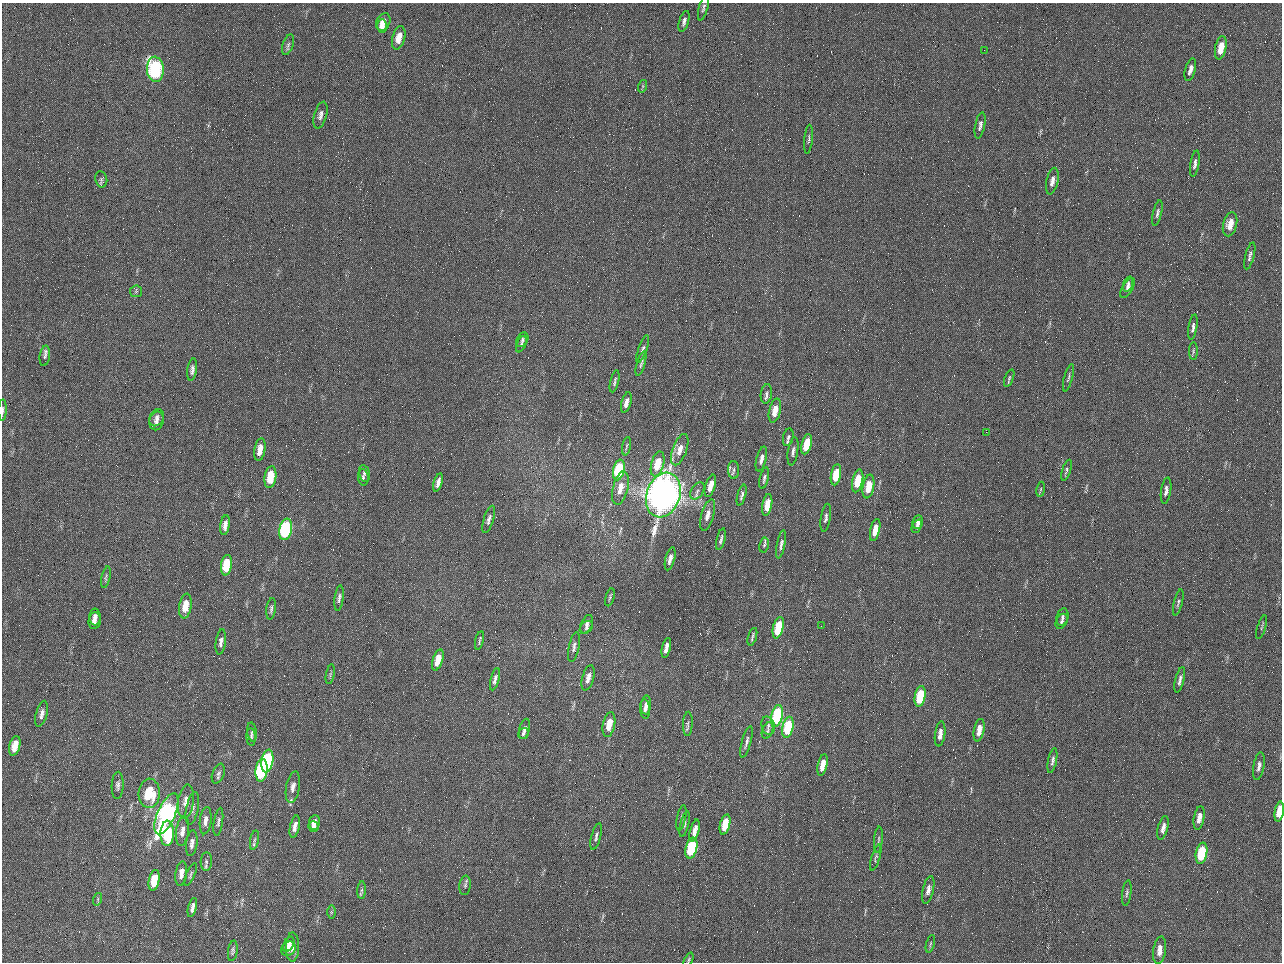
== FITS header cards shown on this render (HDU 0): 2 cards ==
NAXIS1  =                 1280 / length of data axis 1
NAXIS2  =                  960 / length of data axis 2

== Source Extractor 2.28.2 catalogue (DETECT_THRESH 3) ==
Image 1280 x 960 px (HDU 0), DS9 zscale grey, 1 PNG px = 1 image px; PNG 1284 x 964 px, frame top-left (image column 1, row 960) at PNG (2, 3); each listed source drawn as its Kron ellipse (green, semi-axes under 4 px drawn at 4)
Background 2560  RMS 180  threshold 553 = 3 sigma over >= 5 px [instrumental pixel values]
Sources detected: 175; all 175 listed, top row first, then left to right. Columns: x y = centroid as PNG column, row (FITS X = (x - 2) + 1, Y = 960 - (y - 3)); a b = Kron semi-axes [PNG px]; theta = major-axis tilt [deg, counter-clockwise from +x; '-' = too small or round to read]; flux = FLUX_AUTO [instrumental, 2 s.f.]
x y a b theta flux
703 8 13 4 74 3.6e+04
684 21 11 4 74 4.3e+04
383 22 9 6 62 1.0e+05
382 26 7 5 87 6.1e+04
399 38 12 6 75 1.3e+05
288 45 11 5 71 3.6e+04
1221 48 12 5 78 2.2e+05
984 50 2 2 - 6.2e+04
155 69 13 8 -85 2.2e+06
1190 70 11 5 74 6.8e+04
643 86 6 4 71 1.7e+04
321 115 14 6 75 5.7e+04
980 125 13 5 79 4.8e+04
808 139 14 3 85 2.8e+04
1195 163 13 4 80 4.6e+04
101 179 8 6 -78 3.2e+04
1052 181 13 6 77 7.5e+04
1157 213 13 4 77 4.0e+04
1230 224 12 7 75 1.6e+05
1250 256 14 4 75 4.2e+04
1128 284 8 4 68 3.4e+04
1128 288 11 5 58 4.1e+04
136 291 6 5 - 2.3e+04
1193 327 13 4 81 4.5e+04
522 340 8 5 63 2.9e+04
521 344 9 4 65 2.4e+04
643 349 15 4 71 3.4e+04
1193 351 9 4 90 2.2e+04
45 356 10 5 82 3.7e+04
641 364 13 4 74 2.8e+04
192 370 11 5 82 4.7e+04
1009 378 9 4 69 2.4e+04
1068 378 14 4 75 2.9e+04
615 381 11 3 77 2.7e+04
766 394 10 5 83 4.3e+04
626 402 10 5 74 6.7e+04
2 410 10 3 88 2.8e+04
775 411 12 5 77 1.7e+05
157 418 9 7 61 4.4e+04
156 421 9 7 76 5.3e+04
986 432 2 2 - 8.0e+03
788 437 9 5 78 3.5e+04
807 444 10 5 76 3.5e+05
626 446 9 3 79 1.7e+04
260 450 11 5 80 1.2e+05
680 450 16 7 70 1.2e+05
793 451 14 5 81 4.7e+04
761 459 12 5 76 6.5e+04
658 464 13 6 75 3.0e+05
619 470 10 5 78 9.8e+05
734 470 9 5 90 3.5e+04
1066 470 11 4 73 2.8e+04
364 474 8 5 -77 3.1e+04
836 475 11 5 80 3.2e+05
270 477 11 6 82 3.3e+05
363 477 8 5 -83 2.7e+04
764 478 11 4 77 3.4e+04
858 481 12 5 78 3.4e+05
438 482 9 4 73 6.2e+04
710 486 11 5 73 1.5e+05
868 487 12 5 79 2.6e+05
620 488 17 7 76 1.5e+05
1041 489 7 4 80 2.1e+04
697 491 9 6 57 4.1e+04
1166 491 13 5 81 5.7e+04
663 495 23 16 71 1.2e+07
742 495 11 4 74 3.4e+04
767 505 11 5 80 2.2e+05
708 515 16 6 73 9.7e+04
826 518 14 5 81 4.3e+04
489 519 14 5 73 5.1e+04
918 522 7 5 78 4.8e+04
225 525 10 4 81 6.7e+04
917 526 7 4 66 3.9e+04
286 529 11 6 78 1.9e+06
875 530 11 4 78 1.7e+05
721 539 11 4 77 3.5e+04
781 544 14 4 80 4.4e+04
764 545 7 5 80 2.4e+04
670 559 12 4 76 7.9e+04
226 565 10 5 82 4.6e+05
106 577 11 4 78 2.6e+04
610 597 9 3 75 2.0e+04
339 598 13 4 83 4.0e+04
1178 602 13 3 76 2.5e+04
185 606 12 6 81 2.2e+05
271 609 11 4 83 3.3e+04
95 617 8 5 90 5.0e+04
1062 617 9 5 74 3.5e+04
94 621 8 6 82 5.4e+04
1062 621 8 5 61 3.5e+04
587 624 10 5 66 4.5e+04
821 626 2 2 - 4.3e+03
586 627 7 5 44 2.9e+04
1262 627 12 2 73 1.5e+04
778 628 11 5 76 5.7e+05
752 637 9 2 72 2.1e+04
479 640 9 3 77 2.3e+04
221 642 13 5 82 4.9e+04
574 647 15 5 78 5.0e+04
666 648 10 4 77 8.1e+04
438 660 11 5 73 2.0e+05
330 674 10 3 79 2.0e+04
588 678 13 5 75 9.3e+04
495 679 11 4 75 4.6e+04
1180 680 13 4 76 4.9e+04
920 696 10 5 79 6.1e+05
646 705 9 5 87 5.9e+04
645 709 10 5 -85 4.9e+04
42 714 13 5 75 5.8e+04
777 716 11 5 78 1.4e+06
688 724 12 5 87 3.1e+04
609 725 13 6 78 2.1e+05
768 726 9 6 -74 4.2e+04
788 727 10 5 77 7.2e+05
525 729 10 5 76 4.7e+04
979 730 11 5 79 1.4e+05
767 731 8 5 69 2.8e+04
252 732 10 4 -83 2.6e+04
523 733 6 5 - 2.6e+04
940 734 12 5 82 8.5e+04
251 737 9 4 -86 2.8e+04
746 742 16 4 75 5.0e+04
15 746 10 5 76 1.6e+05
1052 760 13 4 79 3.9e+04
267 761 11 6 81 1.4e+06
822 765 11 4 77 1.5e+05
1259 766 14 5 80 5.5e+04
262 770 11 6 83 1.5e+06
218 774 10 6 69 4.0e+04
118 785 14 6 88 4.9e+04
293 787 16 7 81 9.5e+04
149 793 15 10 87 4.9e+05
186 802 17 8 82 1.1e+05
192 808 16 6 79 5.5e+04
1279 812 10 4 81 2.4e+05
166 814 22 8 66 3.3e+06
681 818 13 4 78 3.3e+04
1199 818 12 5 79 9.4e+04
206 821 14 5 83 7.3e+04
218 822 14 4 81 3.5e+04
314 822 7 5 83 6.8e+04
685 824 13 4 77 2.8e+04
725 824 10 5 76 3.3e+05
295 826 11 4 77 7.6e+04
314 826 5 5 - 4.0e+04
1163 828 12 5 75 7.1e+04
695 830 11 4 76 1.0e+05
182 831 15 6 81 8.6e+04
167 833 12 7 87 7.3e+05
596 836 14 4 76 3.9e+04
254 840 10 4 79 2.7e+04
878 840 13 3 85 2.7e+04
192 843 13 5 83 5.8e+04
691 848 11 5 76 1.1e+06
1201 853 10 5 79 7.0e+05
876 858 13 4 73 2.7e+04
206 862 9 5 86 3.4e+04
181 874 12 5 82 9.6e+04
191 874 12 3 66 2.2e+04
154 880 10 5 79 2.8e+05
465 885 10 5 83 2.8e+04
362 890 9 4 88 2.5e+04
928 890 14 5 77 7.3e+04
1127 893 13 4 82 3.3e+04
98 899 6 4 72 1.8e+04
192 907 10 4 76 5.6e+04
331 912 6 4 90 2.0e+04
289 944 8 5 63 4.7e+04
930 944 9 3 75 1.6e+04
293 947 15 6 88 7.1e+04
288 949 8 6 43 5.5e+04
1159 950 14 6 82 1.1e+05
233 951 10 5 82 2.8e+04
689 960 8 3 66 1.7e+04
At the frame edge (FLAGS 8, measured only in part): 3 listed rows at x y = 2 410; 1279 812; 689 960